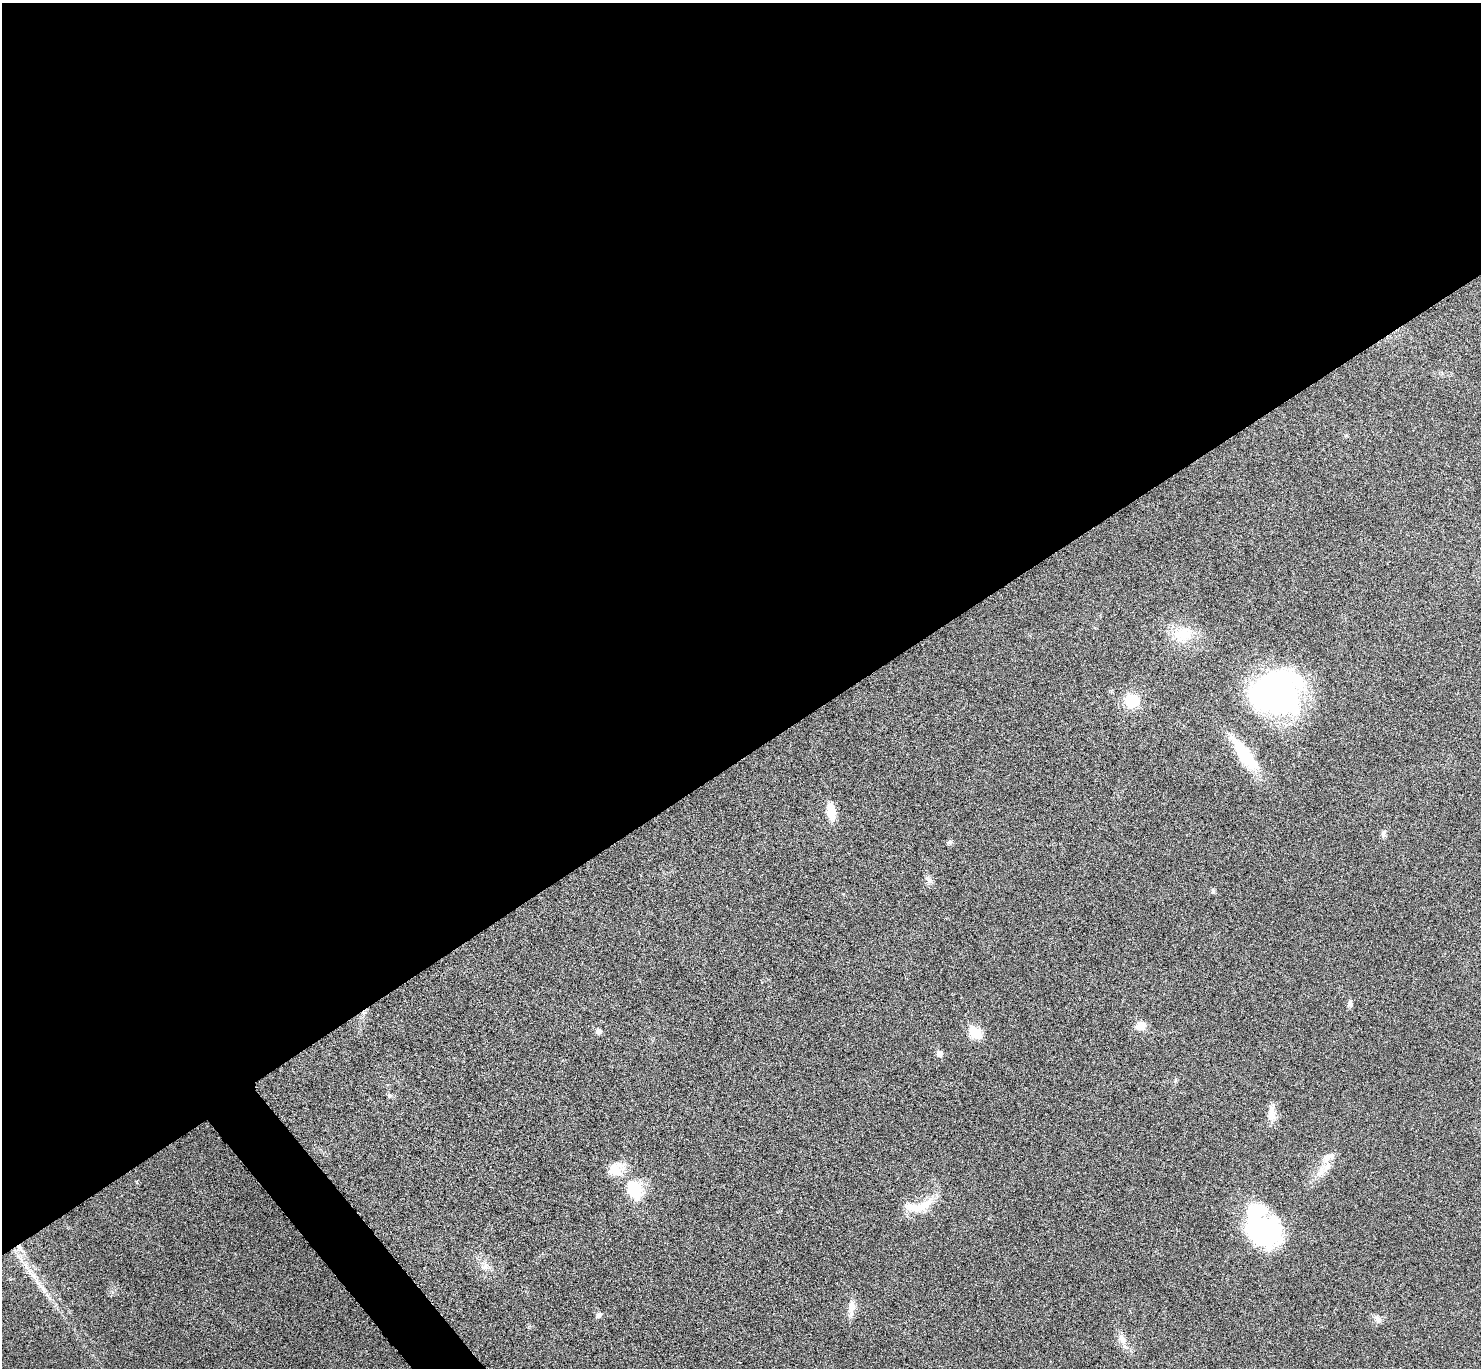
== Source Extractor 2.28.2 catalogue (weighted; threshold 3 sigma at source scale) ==
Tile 2 of 4 x 4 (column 2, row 1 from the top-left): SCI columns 1487-2965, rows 4262-5627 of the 5934 x 5929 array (HDU 1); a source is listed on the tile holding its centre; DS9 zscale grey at full resolution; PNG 1483 x 1370 px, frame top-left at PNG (2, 3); no overlay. Shown black and unused: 56% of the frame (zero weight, under 4 of 8 exposures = <1% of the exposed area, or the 3 px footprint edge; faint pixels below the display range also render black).
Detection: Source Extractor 2.28.2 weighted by HDU 2 'WHT'; one run over the whole footprint, this tile lists its part. Background 0.0235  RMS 0.0036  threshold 0.0148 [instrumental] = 3 sigma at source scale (4.09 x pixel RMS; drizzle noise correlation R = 1.36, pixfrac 0.8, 0.05/0.05 arcsec/px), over >= 5 px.
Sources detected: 30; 1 inside a brighter object's white glare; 1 long thin detection or spike segment (spike, bleed or trail) — not listed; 1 inside a brighter listed object's ellipse — not listed separately; the other 27 listed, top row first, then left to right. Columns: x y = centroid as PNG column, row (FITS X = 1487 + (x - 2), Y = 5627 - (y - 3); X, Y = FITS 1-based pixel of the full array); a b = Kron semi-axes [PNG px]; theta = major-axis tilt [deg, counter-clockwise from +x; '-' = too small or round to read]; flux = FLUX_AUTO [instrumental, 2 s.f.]
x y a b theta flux
1183 634 28 21 14 10
1275 693 48 39 17 120
1132 701 15 14 - 9.8
1245 755 49 14 -53 17
831 812 18 9 -83 5.8
1384 833 9 6 77 1.1
950 842 7 7 - 0.73
929 880 13 6 -49 1.4
1213 891 7 5 -76 0.61
1350 1004 9 7 81 1.1
1141 1026 11 9 10 3.8
598 1031 7 7 - 1.4
975 1033 7 6 - 21
939 1053 6 6 - 2.2
389 1096 7 4 -19 0.56
1271 1114 23 10 -85 3.4
615 1169 22 17 1 5.9
1321 1171 23 12 49 5.2
635 1190 20 14 -72 14
920 1206 40 13 20 8.3
1266 1231 38 34 -41 43
20 1248 14 5 -50 2.1
485 1267 13 9 20 2.2
851 1307 24 9 87 3.2
599 1315 9 6 43 0.97
1377 1319 13 7 -48 1.5
1122 1339 15 9 -56 2.9
Overlapping masked pixels (flux is a lower limit): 1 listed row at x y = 20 1248
Unlisted compact peaks at least as high as the median listed source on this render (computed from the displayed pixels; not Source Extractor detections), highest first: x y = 1175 1080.